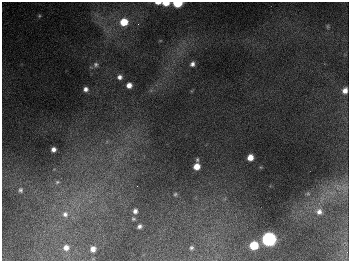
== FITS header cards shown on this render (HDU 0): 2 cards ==
NAXIS1  =                  347
NAXIS2  =                  259

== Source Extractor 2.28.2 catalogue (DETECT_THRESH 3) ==
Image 347 x 259 px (HDU 0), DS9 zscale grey, 1 PNG px = 1 image px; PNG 351 x 263 px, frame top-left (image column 1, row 259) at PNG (2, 2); no overlay
Background 677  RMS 50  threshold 151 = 3 sigma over >= 5 px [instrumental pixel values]
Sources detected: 33; all 33 listed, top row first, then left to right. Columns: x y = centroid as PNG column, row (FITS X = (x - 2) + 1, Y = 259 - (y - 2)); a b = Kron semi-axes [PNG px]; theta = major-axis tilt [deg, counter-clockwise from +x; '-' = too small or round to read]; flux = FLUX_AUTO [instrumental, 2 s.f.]
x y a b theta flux
158 3 6 3 -1 1.9e+04
166 3 6 4 1 4.6e+04
177 3 6 4 1 1.8e+05
39 16 5 4 - 4.2e+03
124 22 8 7 - 8.4e+04
138 24 4 4 - 4.5e+03
328 26 8 4 -90 4.9e+03
192 64 6 6 - 1.3e+04
96 65 8 7 - 1.1e+04
120 77 7 7 - 1.5e+04
129 85 5 5 - 2.3e+04
86 89 5 5 - 1.3e+04
345 91 7 6 - 2.0e+04
53 149 5 4 - 1.5e+04
250 157 5 5 - 3.6e+04
197 160 6 4 90 4.5e+03
197 166 6 5 - 3.8e+04
57 182 8 6 16 1.1e+04
137 186 2 2 - 1.6e+03
344 187 12 8 -37 2.4e+04
20 190 8 7 - 9.7e+03
175 194 5 5 - 4.9e+03
308 194 6 4 -1 4.6e+03
135 211 6 5 - 1.2e+04
319 212 9 9 - 2.0e+04
65 214 10 9 - 2.6e+04
133 219 5 4 - 4.7e+03
139 226 4 4 - 9.5e+03
269 239 7 7 - 1.1e+06
254 245 6 6 - 1.2e+05
66 247 6 6 - 2.1e+04
191 248 4 3 - 5.9e+03
93 249 5 5 - 2.0e+04
At the frame edge (FLAGS 8, measured only in part): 3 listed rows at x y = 158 3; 166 3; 177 3